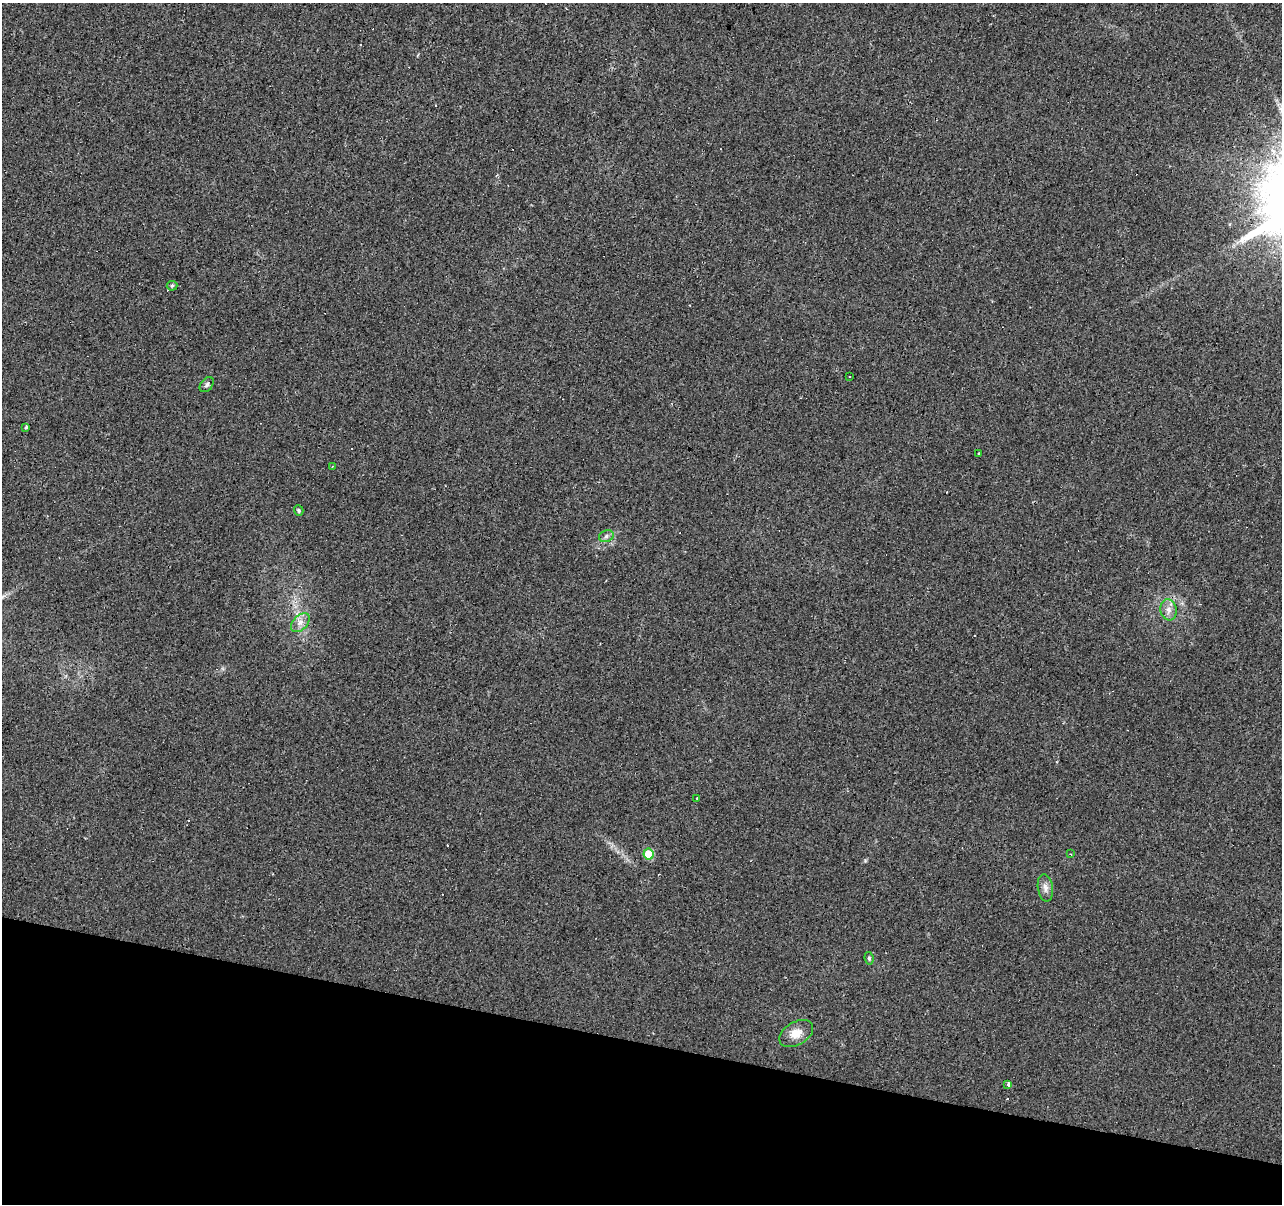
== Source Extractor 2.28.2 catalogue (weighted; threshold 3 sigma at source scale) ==
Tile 15 of 4 x 4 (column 3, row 4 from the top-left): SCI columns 2565-3844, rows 280-1481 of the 5124 x 5307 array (HDU 1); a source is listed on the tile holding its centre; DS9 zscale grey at full resolution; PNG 1284 x 1206 px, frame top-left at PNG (2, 3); each listed source drawn as its Kron ellipse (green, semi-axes under 4 px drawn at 4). Shown black and unused: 14% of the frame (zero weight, under 2 of 3 exposures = <1% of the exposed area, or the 3 px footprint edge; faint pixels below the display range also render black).
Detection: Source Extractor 2.28.2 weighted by HDU 2 'WHT'; one run over the whole footprint, this tile lists its part. Background 0.033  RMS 0.0074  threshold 0.0335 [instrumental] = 3 sigma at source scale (4.5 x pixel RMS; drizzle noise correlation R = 1.50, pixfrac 1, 0.0396/0.0396 arcsec/px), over >= 5 px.
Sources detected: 30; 13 cosmic-ray / hot-pixel residue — neither listed nor drawn; the other 17 listed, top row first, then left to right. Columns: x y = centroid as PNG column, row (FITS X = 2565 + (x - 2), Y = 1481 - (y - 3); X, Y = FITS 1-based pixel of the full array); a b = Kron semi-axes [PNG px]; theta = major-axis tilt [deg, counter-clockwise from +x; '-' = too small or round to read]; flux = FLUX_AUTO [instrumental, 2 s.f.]
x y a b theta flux
172 286 5 5 - 1
849 376 3 2 - 0.67
207 385 8 6 51 1.9
26 427 3 3 - 2.2
979 454 3 3 - 1.9
332 467 3 2 - 0.39
299 510 5 4 - 1.1
606 536 7 5 24 2.1
1169 610 10 8 -80 4.2
300 623 11 7 45 4.6
697 798 3 2 - 3.7
649 854 5 5 - 26
1071 854 3 3 - 0.58
1045 888 14 7 -82 4.1
869 958 6 4 -80 1.3
796 1033 18 11 29 9
1008 1085 3 3 - 5.7